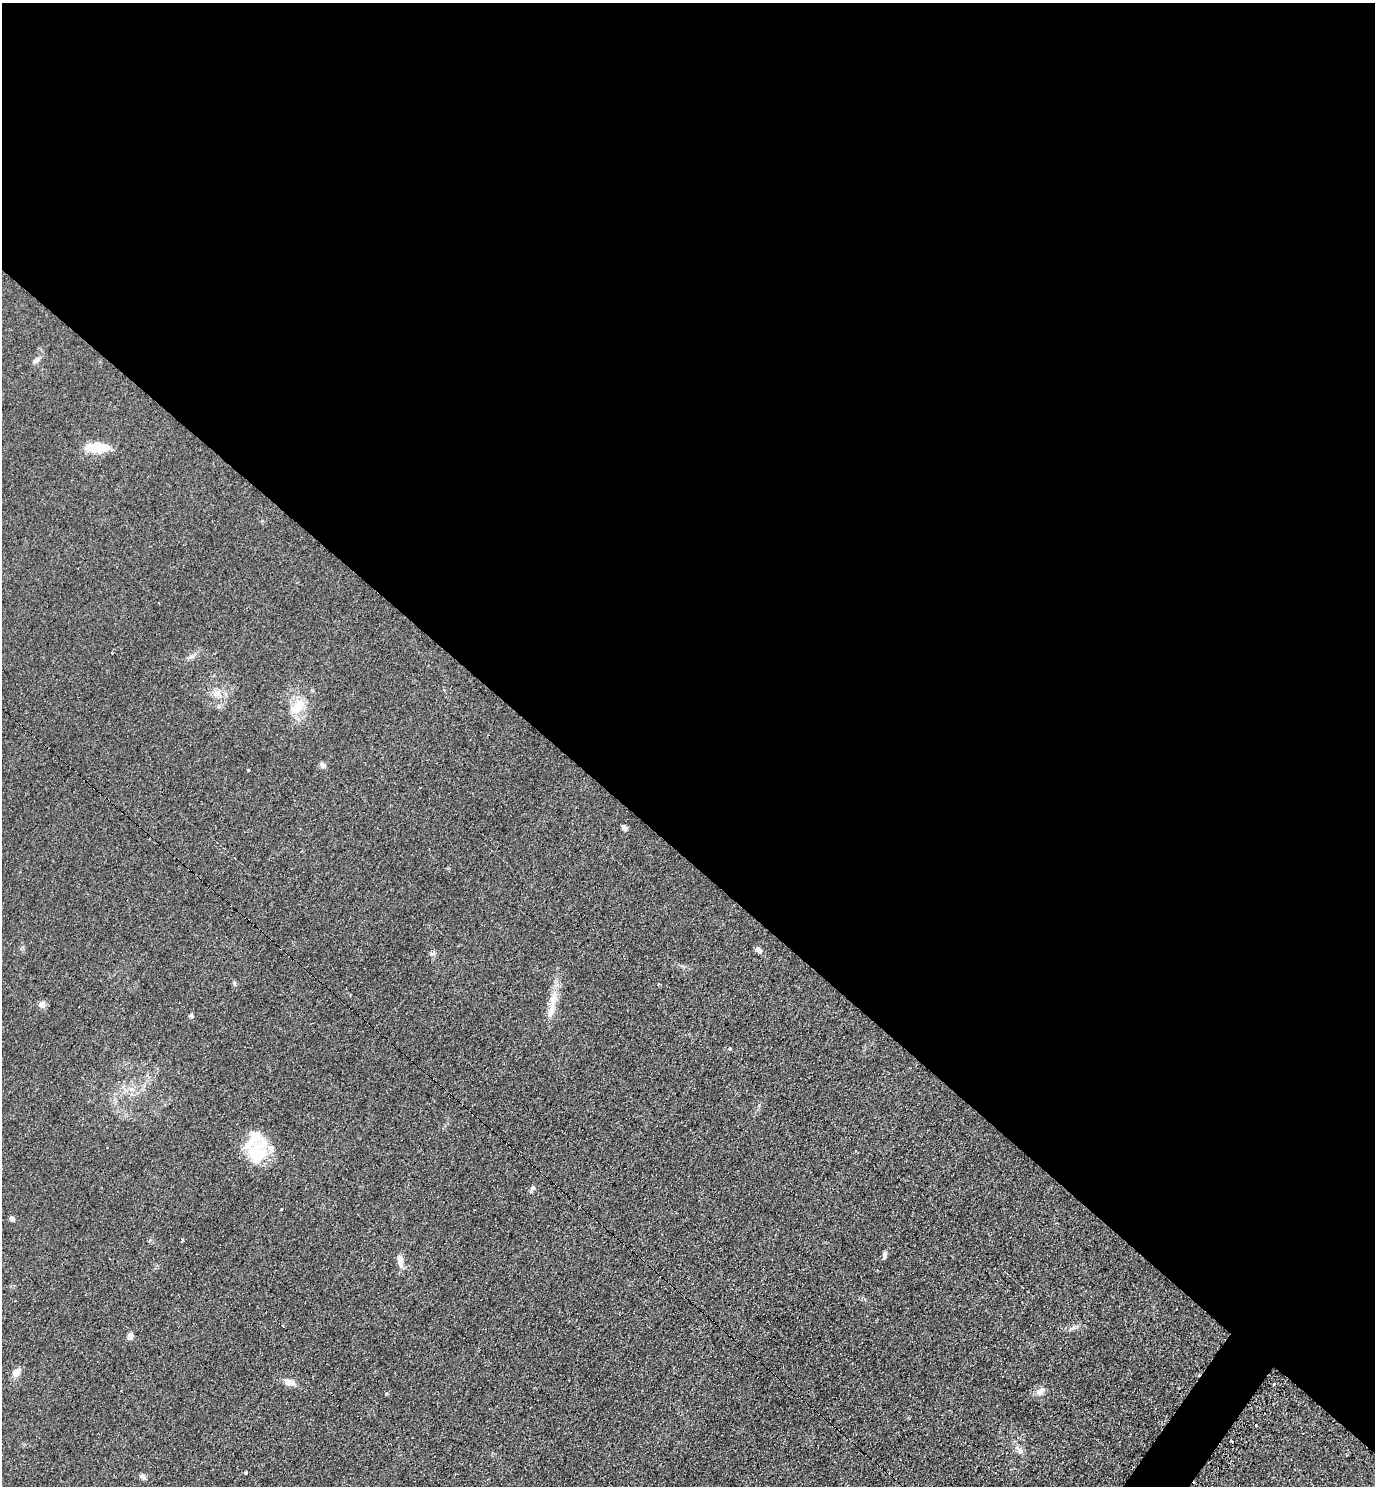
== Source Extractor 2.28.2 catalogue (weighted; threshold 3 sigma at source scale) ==
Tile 3 of 4 x 4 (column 3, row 1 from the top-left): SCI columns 2907-4279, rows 4464-5947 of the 5962 x 5951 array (HDU 1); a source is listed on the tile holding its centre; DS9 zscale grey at full resolution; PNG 1377 x 1488 px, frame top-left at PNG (2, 3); no overlay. Shown black and unused: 58% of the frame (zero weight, under 2 of 3 exposures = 2% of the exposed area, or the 3 px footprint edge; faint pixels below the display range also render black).
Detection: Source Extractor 2.28.2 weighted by HDU 2 'WHT'; one run over the whole footprint, this tile lists its part. Background 0.0787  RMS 0.011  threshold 0.0515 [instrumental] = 3 sigma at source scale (4.5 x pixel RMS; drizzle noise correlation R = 1.50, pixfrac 1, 0.05/0.05 arcsec/px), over >= 5 px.
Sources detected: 34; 2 cosmic-ray / hot-pixel residue — not listed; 2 inside a brighter listed object's ellipse — not listed separately; the other 30 listed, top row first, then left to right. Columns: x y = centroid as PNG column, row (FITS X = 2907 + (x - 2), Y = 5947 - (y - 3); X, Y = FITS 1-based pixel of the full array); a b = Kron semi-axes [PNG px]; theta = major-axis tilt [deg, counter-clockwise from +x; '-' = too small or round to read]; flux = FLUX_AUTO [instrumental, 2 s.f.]
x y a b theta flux
36 360 11 5 46 3.8
97 447 26 10 -1 28
218 693 12 10 -15 9.1
298 707 21 12 57 23
323 765 9 6 -44 3.3
624 827 7 5 -45 3.5
758 949 9 6 -47 3.7
42 1004 8 7 - 5.5
551 1008 23 8 80 14
191 1015 6 5 - 2.1
730 1048 4 3 - 2.2
131 1089 8 6 42 4.4
256 1152 34 24 -56 48
533 1188 7 5 89 2.6
282 1209 3 2 - 1.6
12 1218 5 4 - 5.5
182 1240 4 3 - 3.9
885 1255 11 4 80 2.6
400 1261 15 7 -81 8.7
282 1326 3 2 - 1.5
130 1336 9 6 57 4.9
16 1373 11 9 56 7.5
289 1382 14 8 -20 7.5
1273 1384 4 3 - 2
121 1391 3 2 - 1.5
1040 1391 12 9 26 6.3
1255 1425 3 2 - 1.8
1020 1451 9 7 80 4.5
245 1472 3 3 - 3.3
142 1476 7 6 - 3.5
Unlisted compact peaks at least as high as the median listed source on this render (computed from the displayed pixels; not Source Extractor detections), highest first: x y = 248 770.